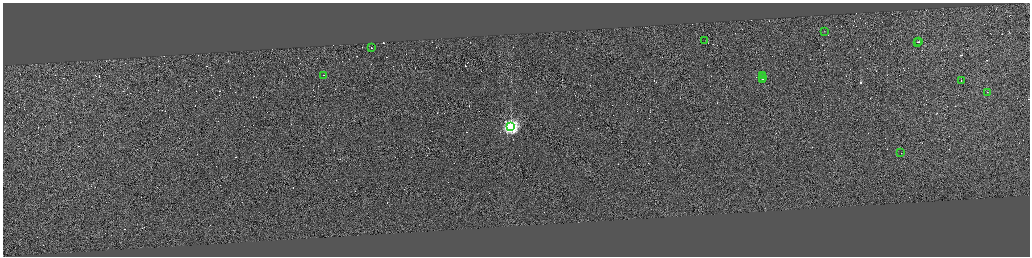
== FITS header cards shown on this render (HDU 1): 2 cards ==
NAXIS1  =                 4110
NAXIS2  =                 1016

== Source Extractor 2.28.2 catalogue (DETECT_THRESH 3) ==
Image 4110 x 1016 px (HDU 1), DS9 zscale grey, zoomed out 1/4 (1 PNG px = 4 x 4 image px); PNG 1032 x 258 px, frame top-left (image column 4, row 1013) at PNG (3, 3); each listed source drawn as its Kron ellipse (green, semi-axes under 4 px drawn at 4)
Background 0.0273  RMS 3.9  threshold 11.7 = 3 sigma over >= 5 px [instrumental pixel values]
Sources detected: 377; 364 cannot appear on this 1/4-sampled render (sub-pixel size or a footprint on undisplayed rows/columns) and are neither listed nor drawn; the other 13 listed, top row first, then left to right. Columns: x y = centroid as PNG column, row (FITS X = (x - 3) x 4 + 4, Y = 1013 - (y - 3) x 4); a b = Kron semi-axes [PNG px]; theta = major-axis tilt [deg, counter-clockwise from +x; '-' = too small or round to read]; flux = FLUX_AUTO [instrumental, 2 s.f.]
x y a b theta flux
825 31 2 1 - 500
705 41 2 1 - 21000
918 42 2 1 - 19000
919 42 2 1 - 23000
371 47 2 1 - 17000
323 75 2 1 - 25000
763 75 2 1 - 160000
762 77 2 1 - 110000
762 79 3 1 - 250000
961 80 2 1 - 11000
988 92 2 1 - 10000
511 127 4 4 - 660000
901 153 2 1 - 9000
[364 sub-pixel or undisplayed-footprint detections neither listed nor drawn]